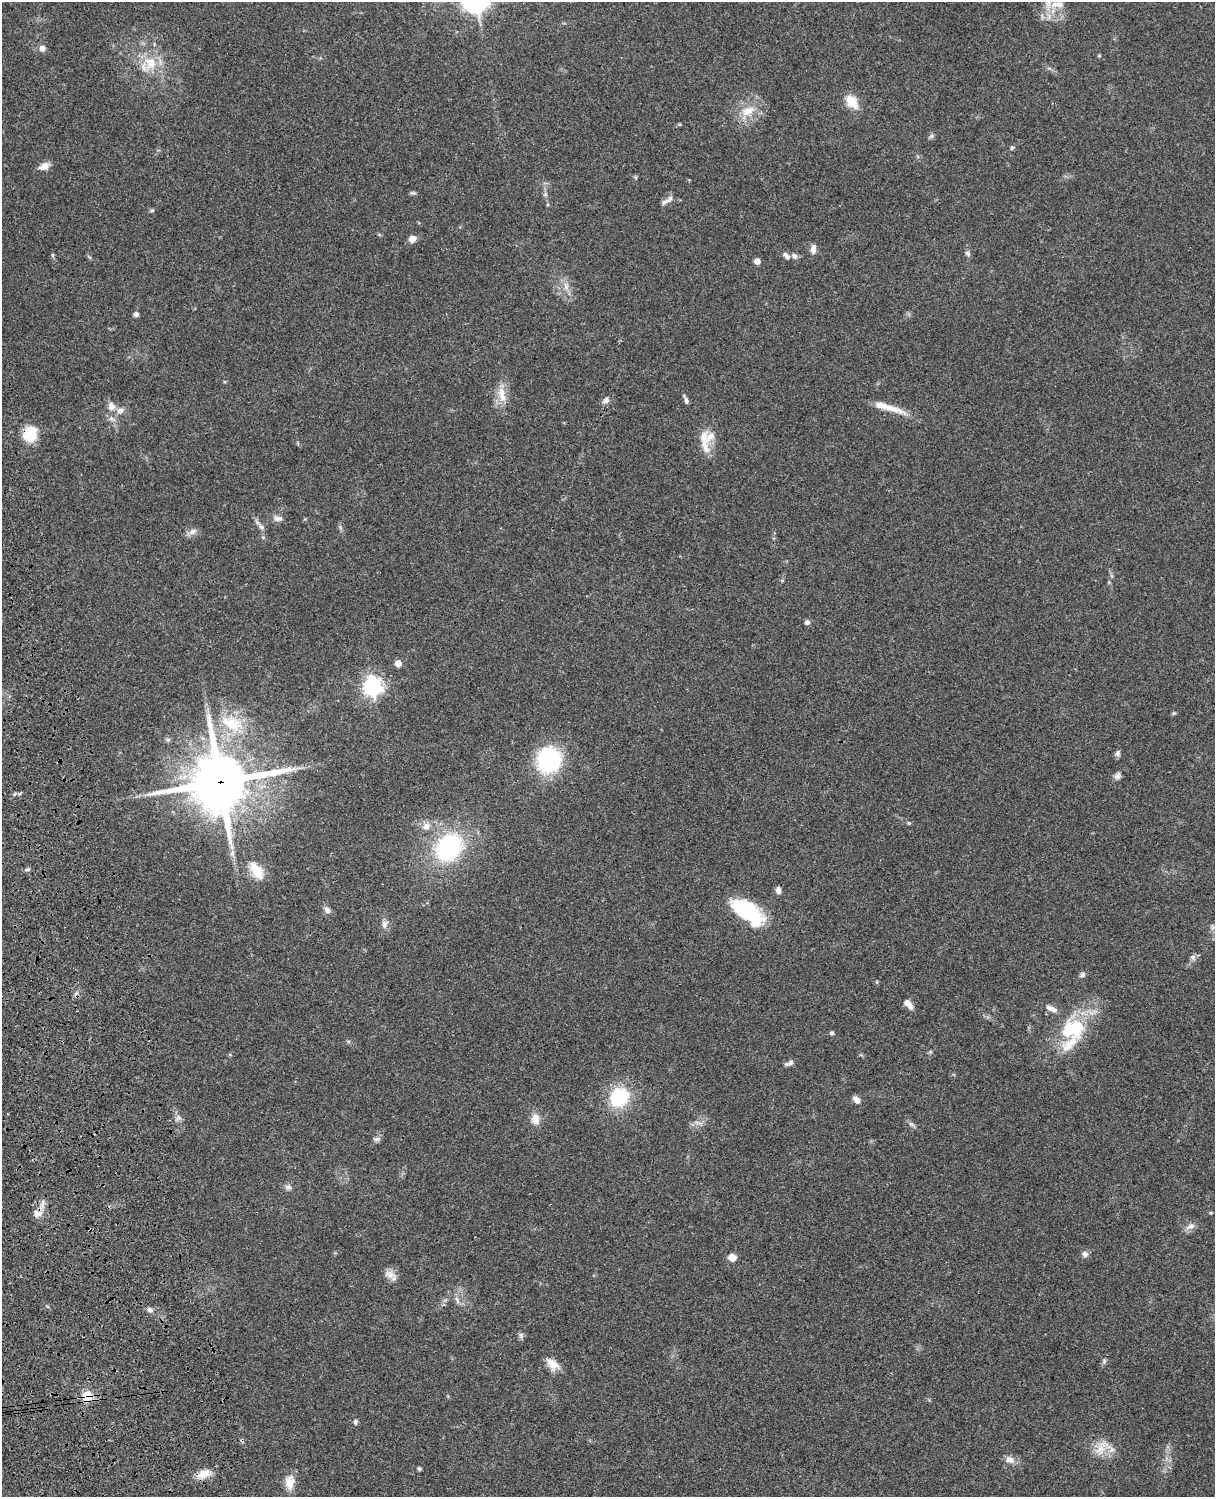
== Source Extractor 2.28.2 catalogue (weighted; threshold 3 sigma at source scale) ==
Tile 7 of 4 x 3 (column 3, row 2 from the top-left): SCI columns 2545-3757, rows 1773-3267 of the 5087 x 4926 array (HDU 1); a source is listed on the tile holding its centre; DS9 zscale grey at full resolution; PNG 1217 x 1499 px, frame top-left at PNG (2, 2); no overlay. Shown black and unused: <1% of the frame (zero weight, under 3 of 4 exposures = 6% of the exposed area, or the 3 px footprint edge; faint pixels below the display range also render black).
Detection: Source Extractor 2.28.2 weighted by HDU 2 'WHT'; one run over the whole footprint, this tile lists its part. Background 0.0762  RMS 0.0058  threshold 0.0259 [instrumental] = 3 sigma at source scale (4.5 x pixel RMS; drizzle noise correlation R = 1.50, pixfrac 1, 0.05/0.05 arcsec/px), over >= 5 px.
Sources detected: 96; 1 inside a brighter object's white glare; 1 cosmic-ray / hot-pixel residue — not listed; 8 inside a brighter listed object's ellipse — not listed separately; the other 86 listed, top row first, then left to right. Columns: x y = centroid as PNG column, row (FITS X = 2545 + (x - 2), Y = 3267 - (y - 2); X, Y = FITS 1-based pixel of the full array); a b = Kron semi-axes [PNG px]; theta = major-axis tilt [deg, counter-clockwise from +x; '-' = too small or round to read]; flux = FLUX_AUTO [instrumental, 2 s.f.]
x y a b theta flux
1054 4 13 9 22 6.2
42 48 8 7 - 2.9
1099 55 4 3 - 0.65
150 62 20 15 -30 13
852 102 16 10 -52 9.9
748 111 20 12 22 9.7
931 136 7 6 - 1.2
1012 148 7 4 53 0.8
44 166 13 8 27 4
413 193 8 4 -1 1
545 194 6 5 - 1.1
665 202 16 5 32 2.3
152 210 5 5 - 0.79
412 239 7 6 - 5.1
813 249 11 6 82 3.1
968 253 9 5 -45 1.3
785 254 7 6 - 1.6
53 255 6 4 -90 0.72
794 256 7 6 - 2
757 261 5 4 - 5
566 286 11 6 -72 3.1
136 314 6 5 - 1.6
502 395 25 9 -80 7.7
606 400 9 7 41 2.6
686 400 11 4 -66 1.7
111 406 13 10 -79 4.1
887 407 43 7 -17 11
112 419 13 5 -19 2
30 434 20 16 81 13
705 447 26 10 -72 6.9
278 518 14 7 -4 2.6
261 527 8 7 - 1.7
193 531 11 7 24 2.8
782 581 5 3 - 0.55
807 622 5 5 - 2.1
398 663 5 5 - 7.1
372 686 7 7 - 260
1174 713 6 4 43 0.72
231 723 31 17 -25 23
168 740 6 5 - 1.1
1118 753 8 6 80 1.5
549 760 24 21 63 59
1117 776 9 7 46 2.1
220 782 19 18 - 3500
909 823 5 4 - 0.69
426 826 11 9 69 3.8
449 847 27 21 49 68
28 870 8 4 9 1
256 870 25 13 -56 11
778 890 8 6 -81 2.5
745 909 33 16 -31 45
327 910 10 7 -63 2.4
384 924 10 7 89 2.7
1213 927 8 5 -61 1.3
1193 957 8 7 - 1.7
1082 974 7 6 - 1.7
908 1004 13 7 -47 3.6
1051 1008 15 7 -23 3.6
1073 1029 37 29 19 35
832 1033 4 4 - 1.5
930 1052 6 4 45 0.74
790 1062 11 6 42 1.9
619 1097 20 17 50 33
857 1100 10 6 -41 3.1
178 1118 9 7 32 2.1
535 1119 12 10 85 5.7
911 1124 10 5 -27 1.4
377 1139 11 6 6 1.6
288 1187 8 7 - 2.1
37 1214 13 10 14 3.8
1191 1226 14 6 25 2.9
1085 1254 8 8 - 2
732 1257 10 9 - 3.8
390 1274 18 10 -23 4.2
457 1300 13 4 -71 2
150 1310 8 7 - 1.9
521 1335 8 6 -88 1.4
1104 1361 5 5 - 1
553 1364 19 10 -41 5.8
87 1396 12 12 - 8.9
355 1422 7 5 67 1.2
1101 1449 27 12 61 8.2
1010 1460 12 9 -26 3.8
419 1468 4 4 - 1.1
204 1474 18 10 16 7
290 1482 18 12 85 6.9
Overlapping masked pixels (flux is a lower limit): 3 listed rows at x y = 30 434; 220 782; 87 1396
Isophote crosses this tile's border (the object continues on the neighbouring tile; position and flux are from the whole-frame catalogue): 1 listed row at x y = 1054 4